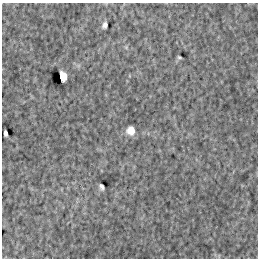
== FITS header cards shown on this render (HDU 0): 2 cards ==
NAXIS1  =                  256
NAXIS2  =                  256

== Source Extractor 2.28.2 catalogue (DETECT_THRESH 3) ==
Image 256 x 256 px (HDU 0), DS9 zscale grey, 1 PNG px = 1 image px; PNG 260 x 260 px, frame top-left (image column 1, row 256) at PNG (2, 3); no overlay
Background 0.335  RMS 9.2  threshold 27.6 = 3 sigma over >= 5 px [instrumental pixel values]
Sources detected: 6; all 6 listed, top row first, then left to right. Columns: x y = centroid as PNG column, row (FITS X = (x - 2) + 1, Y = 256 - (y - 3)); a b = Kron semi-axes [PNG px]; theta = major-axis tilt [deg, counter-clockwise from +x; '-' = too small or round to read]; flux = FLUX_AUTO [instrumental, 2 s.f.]
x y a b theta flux
105 25 6 4 71 2100
179 57 4 2 - 770
62 77 8 5 -77 10000
131 130 7 7 - 6600
5 133 5 3 - 1900
102 187 6 4 -65 1800